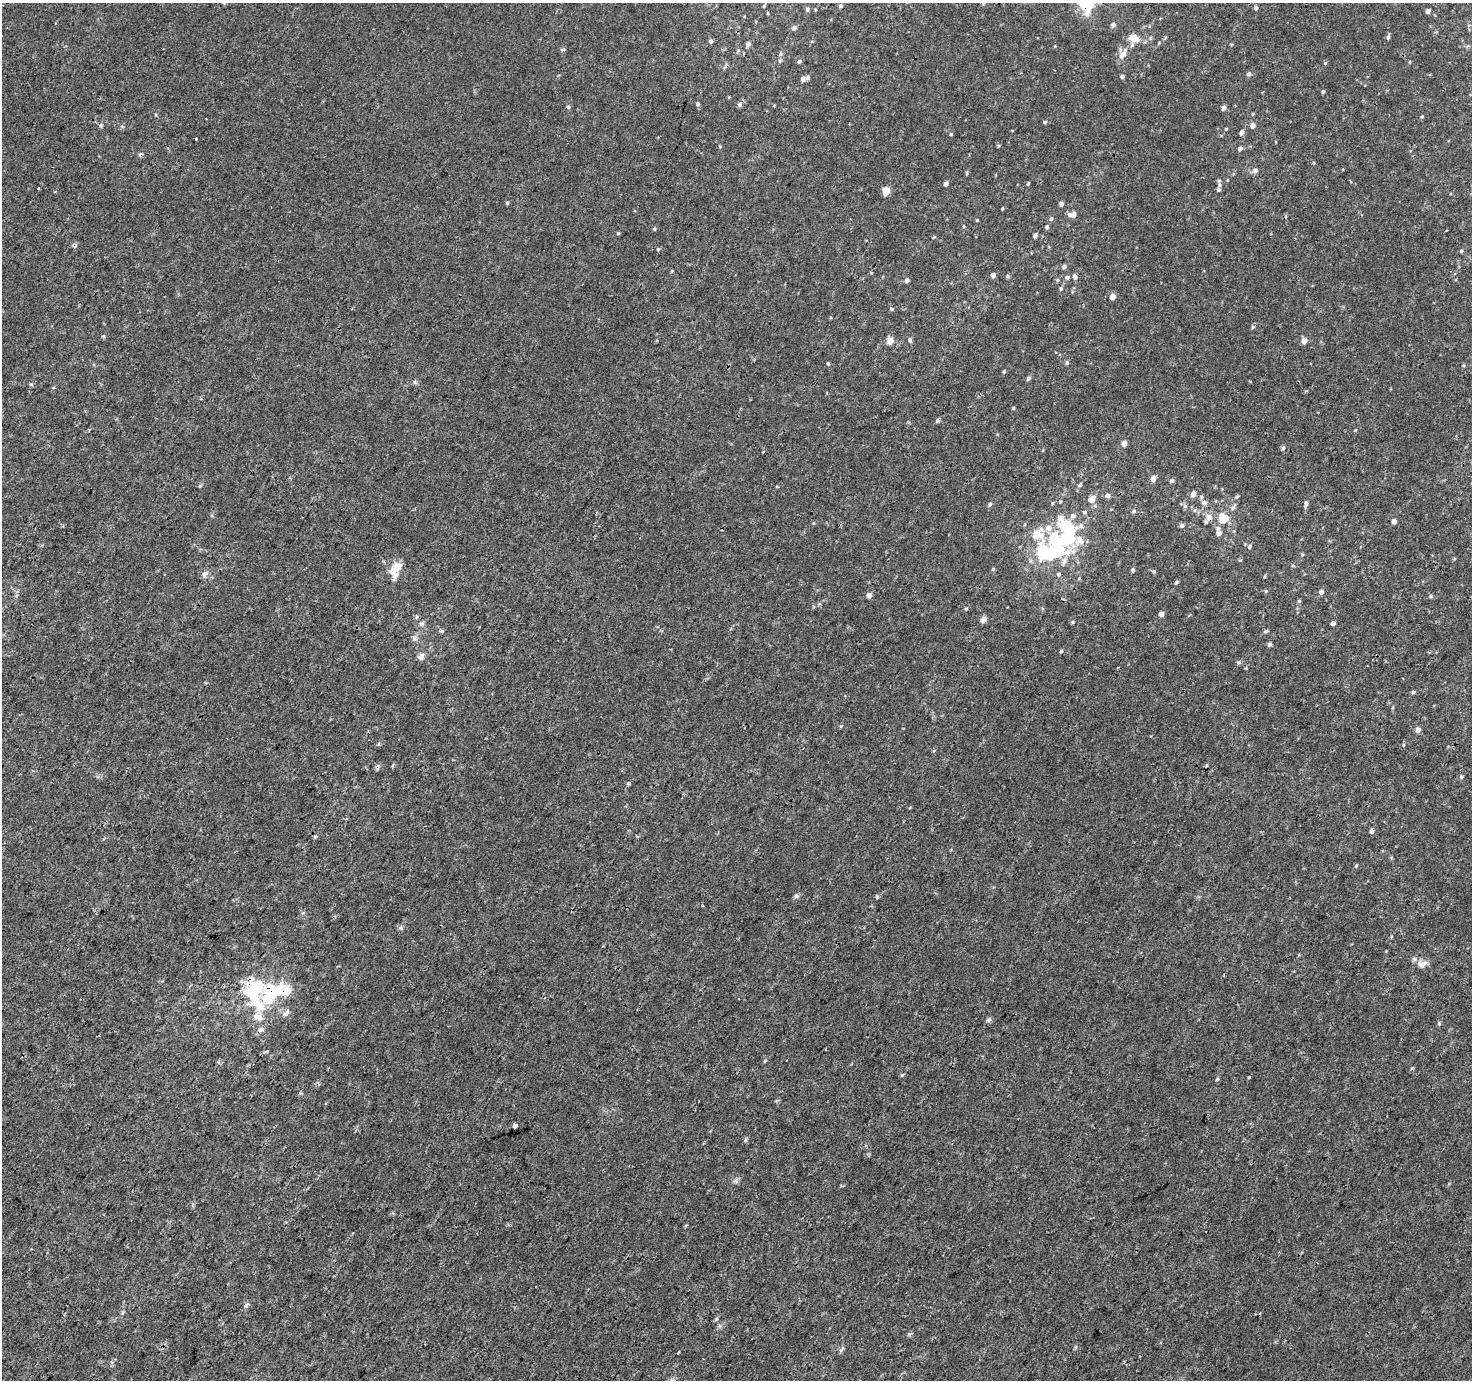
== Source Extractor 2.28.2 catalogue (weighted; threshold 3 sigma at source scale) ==
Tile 7 of 4 x 4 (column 3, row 2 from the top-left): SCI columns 2951-4420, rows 3014-4391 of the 5893 x 5961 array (HDU 1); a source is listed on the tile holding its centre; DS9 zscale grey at full resolution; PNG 1474 x 1382 px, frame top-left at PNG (2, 3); no overlay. Shown black and unused: <1% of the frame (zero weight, under 3 of 4 exposures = <1% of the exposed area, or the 3 px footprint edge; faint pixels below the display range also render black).
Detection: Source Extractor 2.28.2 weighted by HDU 2 'WHT'; one run over the whole footprint, this tile lists its part. Background 1.24e-04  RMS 0.0015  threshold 0.00653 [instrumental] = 3 sigma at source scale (4.5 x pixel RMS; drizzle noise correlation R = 1.50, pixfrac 1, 0.0396/0.0396 arcsec/px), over >= 5 px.
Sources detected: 164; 3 inside a brighter object's white glare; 3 cosmic-ray / hot-pixel residue — not listed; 15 inside a brighter listed object's ellipse — not listed separately; the other 143 listed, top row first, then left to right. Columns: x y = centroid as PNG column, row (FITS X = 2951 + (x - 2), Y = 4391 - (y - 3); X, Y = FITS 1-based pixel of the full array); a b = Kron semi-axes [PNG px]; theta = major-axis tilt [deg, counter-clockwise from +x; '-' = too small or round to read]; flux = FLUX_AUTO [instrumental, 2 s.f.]
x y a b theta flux
983 3 5 4 - 0.16
764 6 6 3 47 0.16
840 6 5 4 - 0.24
1256 8 5 5 - 0.25
807 9 5 4 - 0.25
1428 11 4 4 - 0.39
1113 25 7 5 65 0.33
794 27 6 4 0 0.27
1388 37 6 5 - 0.27
1134 38 14 9 -29 1.6
711 41 5 4 - 0.35
748 44 6 5 - 0.41
563 49 5 4 - 0.31
780 54 6 4 71 0.22
1122 55 13 7 41 0.93
799 61 5 4 - 0.22
1325 63 4 4 - 0.15
1249 74 6 5 - 0.35
1122 76 4 4 - 0.31
803 78 7 6 - 0.67
1323 92 4 3 - 0.21
698 104 5 4 - 0.22
739 104 6 6 - 0.36
568 107 5 4 - 0.21
1223 108 5 4 - 0.47
1253 114 5 3 - 0.13
1422 116 5 3 - 0.13
1045 122 5 4 - 0.18
1252 125 6 5 - 0.62
101 126 6 3 -71 0.21
1226 129 4 3 - 0.15
1242 132 6 5 - 0.41
951 134 4 3 - 0.14
195 139 3 3 - 0.45
998 146 5 3 - 0.14
1240 148 5 4 - 0.49
1314 163 5 3 - 0.13
1256 170 6 5 - 0.46
967 173 5 3 - 0.16
946 184 5 4 - 0.42
1028 184 4 4 - 0.15
38 189 3 2 - 0.13
1219 189 6 6 - 0.37
886 191 6 5 - 2
507 203 5 4 - 0.19
1061 204 5 5 - 0.37
1070 215 8 6 -14 0.47
1051 219 5 5 - 0.24
977 220 3 3 - 0.11
654 229 5 3 - 0.14
1035 235 5 4 - 0.38
74 245 6 6 - 0.35
658 249 5 4 - 0.15
1461 251 5 4 - 0.22
1064 267 5 5 - 0.41
993 275 4 4 - 0.55
1007 276 5 4 - 0.17
1067 277 5 5 - 0.26
1075 277 7 5 -75 0.46
907 280 6 5 - 0.32
1058 280 5 3 - 0.15
1061 288 5 4 - 0.2
1113 296 5 5 - 0.74
891 309 5 3 - 0.15
1252 327 5 3 - 0.16
910 340 6 4 -75 0.34
890 341 6 6 - 1.2
1304 341 5 5 - 0.98
1067 362 6 4 -89 0.24
828 363 4 4 - 0.17
1004 372 5 4 - 0.17
1028 378 6 4 45 0.3
1013 408 5 3 - 0.14
937 420 6 4 63 0.25
1124 443 5 5 - 0.87
1283 448 5 5 - 0.26
1153 478 5 5 - 0.95
1172 481 6 5 - 0.29
1080 485 6 5 - 0.25
1193 494 6 5 - 0.62
1107 495 7 6 - 0.41
1237 497 5 3 - 0.17
1092 499 9 7 48 1.2
1204 503 8 7 - 0.47
990 504 5 5 - 0.29
1306 504 6 5 - 0.4
1185 506 5 5 - 0.23
1233 508 7 6 - 0.36
1134 511 6 5 - 0.25
1084 512 6 5 - 0.23
1073 516 7 6 - 0.49
1209 517 9 7 -86 0.81
1061 518 9 8 - 0.85
1225 518 12 8 33 1.8
1394 521 5 5 - 0.59
1182 525 5 5 - 0.35
1219 533 6 6 - 0.43
1250 546 6 4 84 0.2
1055 551 43 24 28 15
398 566 12 10 8 1.4
993 569 4 4 - 0.17
1133 570 5 4 - 0.29
205 574 10 6 57 0.55
1264 576 5 3 - 0.15
1176 582 5 4 - 0.19
1321 592 6 5 - 0.5
869 595 6 5 - 0.49
1430 596 5 4 - 0.2
1299 601 5 5 - 0.19
966 609 4 4 - 0.16
1161 614 5 5 - 0.54
984 620 6 6 - 0.77
1072 622 4 4 - 0.17
422 623 8 5 44 0.35
1333 623 4 4 - 0.42
1265 631 6 4 20 0.21
414 638 9 7 -88 0.53
1269 644 5 5 - 0.29
1061 651 5 4 - 0.17
421 656 9 6 63 0.69
1238 663 5 5 - 0.22
1413 692 5 5 - 0.2
841 726 6 3 44 0.16
1418 729 6 5 - 0.56
1461 776 5 4 - 0.2
1372 831 5 5 - 0.34
315 837 6 4 20 0.19
1356 866 5 4 - 0.14
796 896 6 6 - 0.32
702 905 3 2 - 0.13
1422 964 13 10 2 1
254 989 29 24 67 8.1
284 991 23 16 -12 3.3
258 1016 15 12 -35 1.5
989 1020 7 5 67 0.31
1439 1023 5 4 - 0.19
261 1029 8 6 10 0.46
764 1061 6 3 69 0.16
1217 1079 5 4 - 0.19
515 1126 4 4 - 1.1
246 1305 8 3 59 0.26
716 1319 6 4 88 0.21
909 1334 5 5 - 0.22
Overlapping masked pixels (flux is a lower limit): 5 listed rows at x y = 74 245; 1209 517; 1055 551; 254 989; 284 991
Isophote crosses this tile's border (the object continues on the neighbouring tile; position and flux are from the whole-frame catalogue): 1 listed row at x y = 983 3
Unlisted compact peaks at least as high as the median listed source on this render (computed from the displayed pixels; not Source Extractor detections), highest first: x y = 877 897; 902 1075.